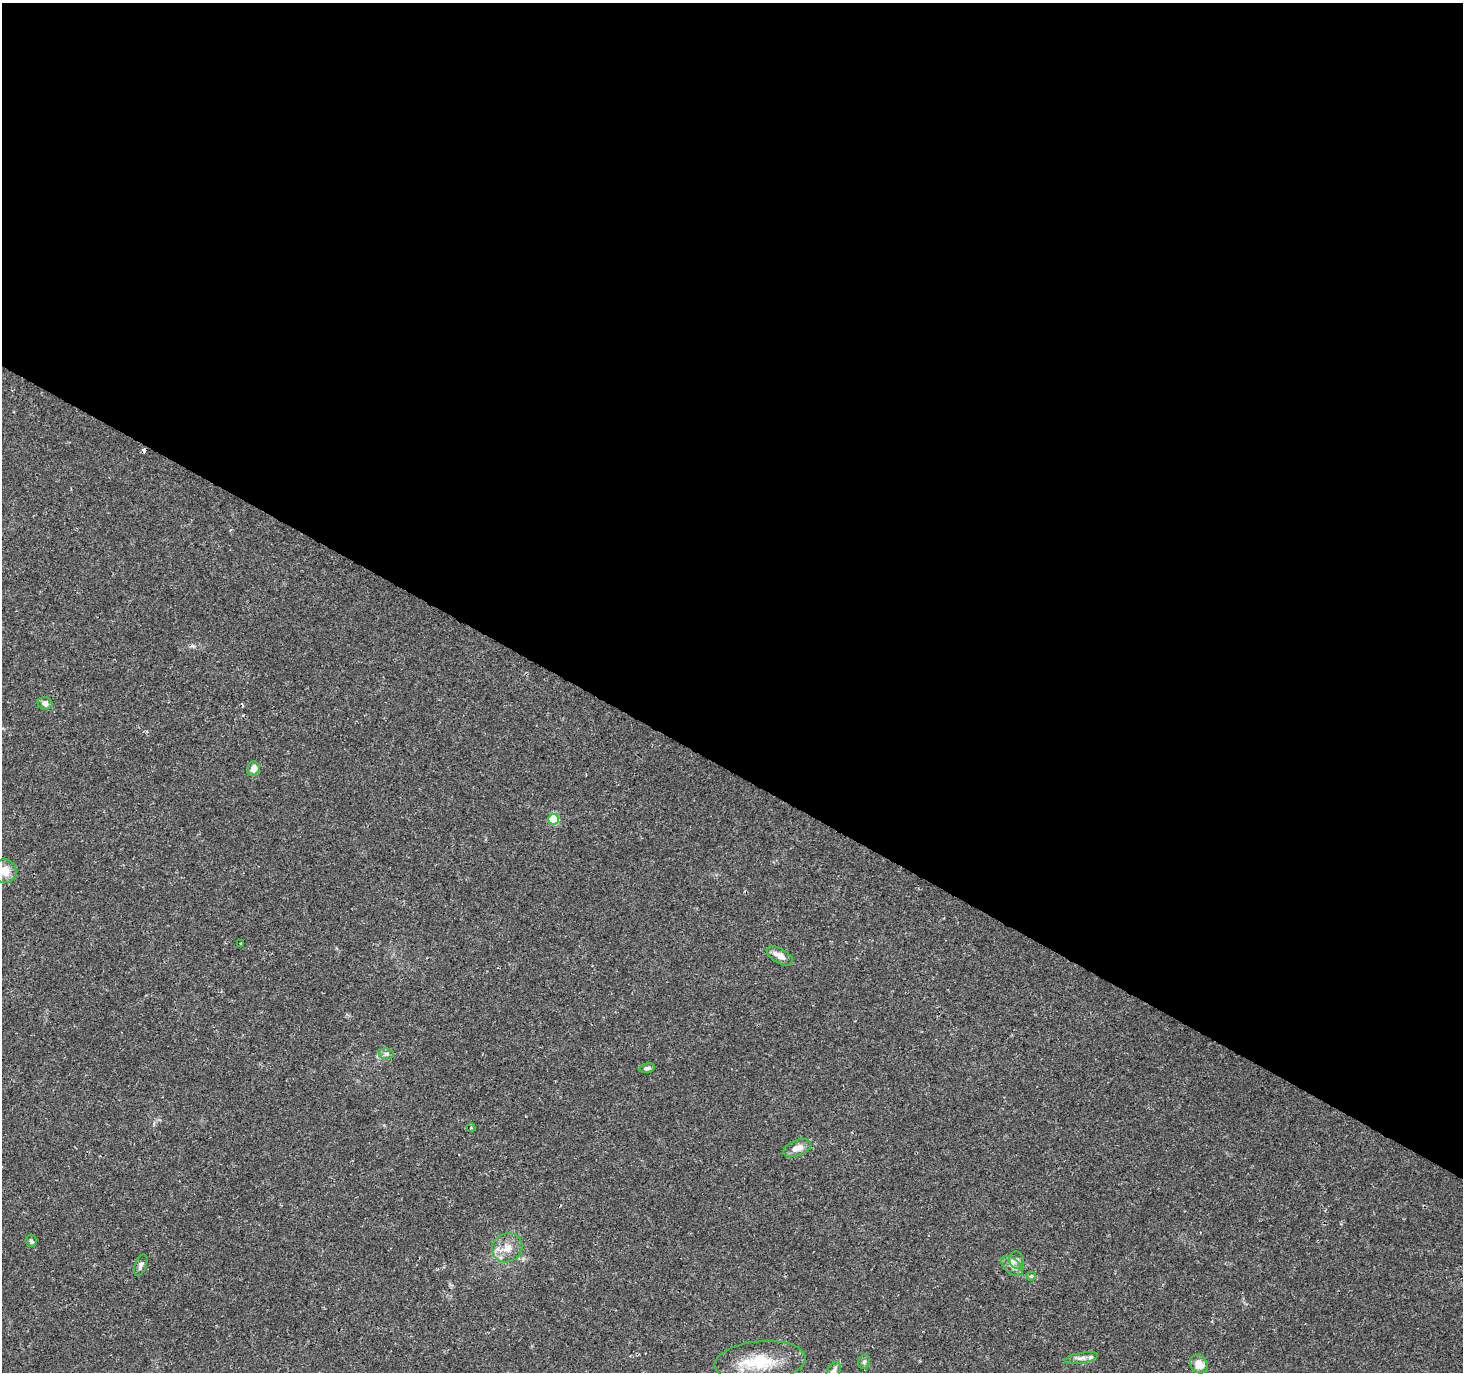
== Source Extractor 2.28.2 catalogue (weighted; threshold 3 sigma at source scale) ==
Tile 3 of 4 x 4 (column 3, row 1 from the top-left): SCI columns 2925-4385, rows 4302-5671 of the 5854 x 5930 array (HDU 1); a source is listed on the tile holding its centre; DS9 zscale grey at full resolution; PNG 1465 x 1374 px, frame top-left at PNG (2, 3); each listed source drawn as its Kron ellipse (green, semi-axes under 4 px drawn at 4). Shown black and unused: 56% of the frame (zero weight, under 2 of 3 exposures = <1% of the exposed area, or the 3 px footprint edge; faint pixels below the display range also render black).
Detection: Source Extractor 2.28.2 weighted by HDU 2 'WHT'; one run over the whole footprint, this tile lists its part. Background 0.0162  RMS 0.0025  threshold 0.0112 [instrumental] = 3 sigma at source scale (4.5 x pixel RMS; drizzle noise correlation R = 1.50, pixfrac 1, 0.0396/0.0396 arcsec/px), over >= 5 px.
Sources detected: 25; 2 cosmic-ray / hot-pixel residue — neither listed nor drawn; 2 inside a brighter listed object's ellipse — not listed separately; the other 21 listed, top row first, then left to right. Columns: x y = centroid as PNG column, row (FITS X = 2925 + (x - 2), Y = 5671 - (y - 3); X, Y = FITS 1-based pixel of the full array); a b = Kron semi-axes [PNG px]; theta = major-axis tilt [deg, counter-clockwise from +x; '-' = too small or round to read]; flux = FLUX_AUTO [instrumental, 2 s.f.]
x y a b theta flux
45 703 7 6 - 1.2
253 769 7 6 - 1.7
554 819 5 5 - 12
5 871 12 11 - 3.4
241 943 3 3 - 0.33
780 956 15 7 -30 2.3
387 1054 7 5 -10 0.65
647 1068 8 5 11 0.73
471 1127 4 3 - 0.22
797 1148 14 7 21 2.3
31 1241 6 5 - 0.42
507 1248 15 14 - 3.2
1016 1260 8 7 - 0.98
141 1265 11 6 70 0.91
1012 1266 13 7 -42 1.6
1031 1276 5 5 - 0.34
1081 1358 17 5 9 1.3
760 1362 46 20 5 11
864 1362 7 5 73 0.56
1199 1364 10 8 -50 3
834 1371 9 6 58 1.2
Isophote crosses this tile's border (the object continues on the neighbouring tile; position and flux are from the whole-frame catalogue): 2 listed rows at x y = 5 871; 834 1371